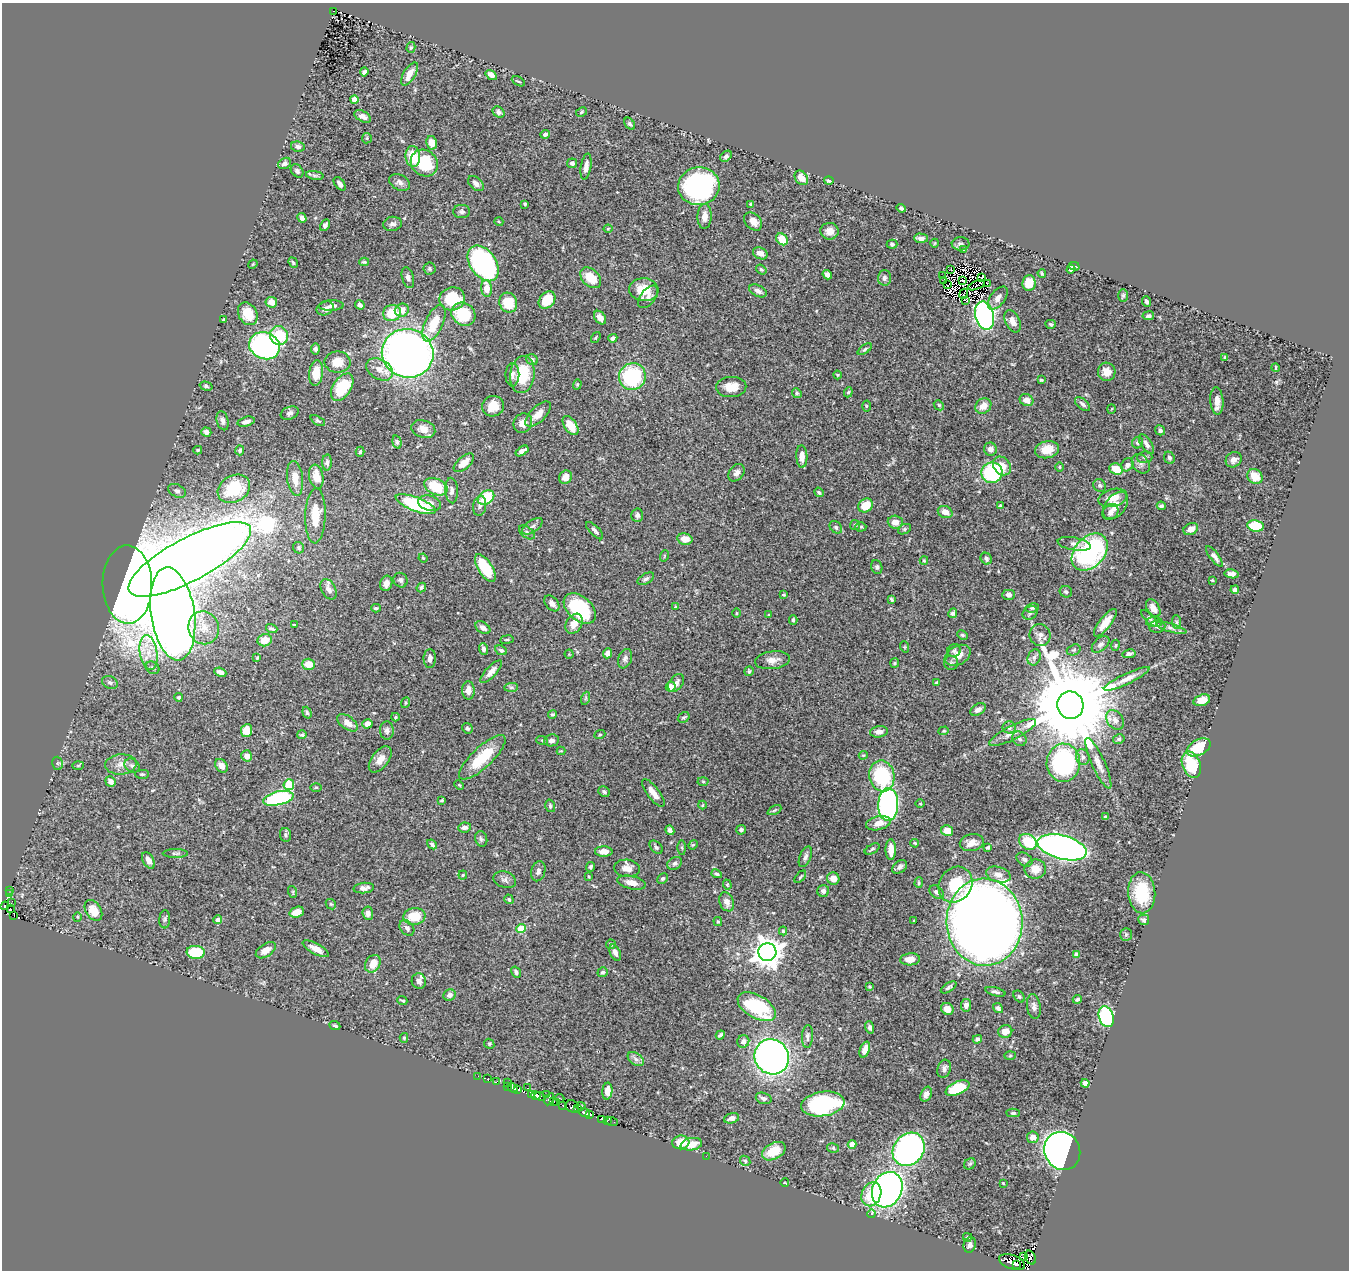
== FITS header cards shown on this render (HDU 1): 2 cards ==
NAXIS1  =                 1347
NAXIS2  =                 1268

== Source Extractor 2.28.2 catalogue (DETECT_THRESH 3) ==
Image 1347 x 1268 px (HDU 1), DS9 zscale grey, 1 PNG px = 1 image px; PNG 1351 x 1272 px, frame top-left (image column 1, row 1268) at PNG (2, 3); each listed source drawn as its Kron ellipse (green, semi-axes under 4 px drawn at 4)
Background 0.531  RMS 0.02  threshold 0.0601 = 3 sigma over >= 5 px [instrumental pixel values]
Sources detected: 519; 9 with non-positive FLUX_AUTO (blend fragments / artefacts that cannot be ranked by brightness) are neither listed nor drawn; of the other 510, the 500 brightest by FLUX_AUTO listed and drawn (10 fainter detections omitted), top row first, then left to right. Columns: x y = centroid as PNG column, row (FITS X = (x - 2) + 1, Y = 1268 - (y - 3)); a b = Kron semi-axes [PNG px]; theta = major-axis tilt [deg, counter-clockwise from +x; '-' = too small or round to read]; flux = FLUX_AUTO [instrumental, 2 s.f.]
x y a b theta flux
333 11 3 2 - 4
411 47 5 4 - 2.2
364 72 4 4 - 3.9
410 74 13 6 58 12
491 75 6 4 -34 7.3
518 81 7 3 -29 1.6
354 99 4 4 - 17
498 112 6 5 - 4.3
581 112 6 4 28 1.5
363 116 9 5 -29 5.7
630 124 7 4 -52 2.7
545 134 4 4 - 3.1
367 138 5 5 - 1.8
432 143 7 5 -78 10
298 147 7 5 -11 4.7
726 156 6 4 39 3.9
413 157 10 7 -86 35
285 163 7 5 29 4.2
424 163 14 12 -45 69
572 163 5 5 - 4.1
586 167 13 5 81 7.9
297 171 7 5 -47 4.2
315 175 9 4 -9 2.7
801 178 8 6 -52 16
829 181 5 3 - 3
400 182 11 7 -27 6.3
340 184 8 4 -52 4.9
476 184 9 6 -42 6.1
699 186 21 19 9 250
525 204 3 3 - 1.9
750 204 3 3 - 1.4
901 208 4 3 - 3
462 211 8 6 0 3.8
705 216 12 7 88 11
302 218 5 4 - 6
753 221 10 7 -46 10
499 222 4 3 - 1
393 224 9 7 10 4.8
325 225 6 4 62 4.6
608 229 4 4 - 1.4
829 231 9 8 - 8.7
921 238 7 5 -1 7
782 239 6 5 - 29
935 243 4 3 - 0.98
892 244 5 4 - 2.2
961 244 9 6 1 3.9
964 249 4 4 - 1.7
760 253 8 5 -27 9
364 262 5 3 - 1.8
293 263 5 4 - 2.1
483 263 20 13 -55 210
253 264 5 4 - 1.2
1074 266 5 3 - 3
429 268 6 6 - 2.4
1071 269 4 4 - 3.2
761 270 5 4 - 1.9
951 270 3 2 - 1.1
1042 273 4 3 - 1.5
827 275 5 4 - 6
943 276 3 2 - 3.2
408 278 11 5 -75 5.4
591 278 12 8 -45 25
884 278 8 6 88 4.3
982 278 3 2 - 1.9
944 280 3 2 - 1.5
962 281 3 2 - 2.4
987 283 2 2 - 1.6
1029 283 8 6 82 23
948 285 3 2 - 0.9
976 285 9 2 21 1.2
487 288 8 5 -84 16
644 290 14 11 -5 30
758 291 9 5 -26 5.3
964 294 5 2 - 0.92
1123 296 6 5 - 2.1
648 297 13 7 51 6.7
998 298 13 7 53 8.5
452 299 13 11 21 59
547 300 9 7 50 31
966 301 4 3 - 2.1
271 302 6 5 - 11
1146 302 5 4 - 3.5
508 303 10 8 -70 37
360 305 5 4 - 4.3
331 306 12 5 2 4.4
325 308 9 6 24 6.3
402 310 7 6 - 15
392 313 9 8 - 37
248 314 12 9 -61 28
463 314 13 11 -35 58
984 316 14 9 -76 390
1148 316 6 4 8 3.8
600 318 7 5 -53 9.5
224 320 4 3 - 2
1013 321 12 7 -65 8.8
434 323 19 9 65 35
1051 324 5 4 - 2.2
279 336 9 9 - 51
596 337 6 3 53 1.5
613 338 4 4 - 5.2
264 346 16 13 -22 280
315 349 5 4 - 3.8
865 349 8 4 34 2.4
408 353 26 24 -13 910
1225 357 4 3 - 1.7
532 360 6 5 - 4.5
337 362 13 10 -1 20
1276 368 4 2 - 1.3
380 369 14 10 -30 13
1107 372 9 9 - 15
316 373 13 7 83 23
522 374 19 12 83 51
512 375 12 7 89 5.9
837 375 4 3 - 1.5
632 376 13 13 - 110
1041 380 3 3 - 1.9
577 384 5 4 - 1.6
206 386 6 4 -16 2.1
342 387 15 9 57 50
731 387 15 10 3 20
848 392 5 4 - 2
797 393 5 4 - 1.9
1026 400 7 5 -23 10
1217 401 14 6 -86 12
1082 404 9 5 -41 4.5
939 405 5 4 - 1.7
493 406 11 10 - 21
866 406 5 3 - 1.5
983 406 8 7 - 13
1111 409 5 3 - 1.3
290 413 9 6 21 4
538 414 16 7 44 13
223 421 10 5 -76 4.4
318 421 8 3 -29 2
246 422 9 4 13 5.5
523 423 10 9 - 14
570 425 11 6 -55 27
423 429 12 8 -18 11
1160 430 5 5 - 3.9
206 432 5 4 - 5.3
397 442 7 4 -75 2.5
1138 443 6 5 - 3
1146 444 11 5 -57 5.3
990 449 6 6 - 6.1
198 450 4 3 - 2
240 450 5 4 - 2.8
1047 450 12 8 12 21
522 451 7 4 34 6.7
360 452 5 3 - 2.2
802 456 11 5 -87 12
1145 457 8 5 14 3.2
1169 458 6 5 - 3.6
1234 460 8 7 - 7
327 463 8 5 88 3.4
464 463 12 6 41 16
1141 464 10 8 -53 5.9
1127 465 7 5 52 7.2
1002 466 10 8 -48 17
1059 467 5 3 - 1.1
1116 469 7 5 -22 28
737 473 10 7 50 5.6
992 473 10 10 - 130
1255 476 8 7 - 21
316 477 12 7 -80 19
565 477 7 6 - 10
295 478 17 8 -83 18
1100 486 7 6 - 2.8
436 487 12 8 -25 48
234 489 17 13 29 57
452 490 13 6 -87 6.3
177 491 9 6 -27 4.1
819 492 5 4 - 2.5
486 497 9 6 34 51
1113 498 15 8 14 18
430 503 11 7 -14 8.1
416 504 21 7 -21 110
865 505 8 6 40 28
1116 505 16 10 51 14
480 506 10 6 81 4.5
1000 506 4 3 - 2
1161 506 4 3 - 2.5
945 512 7 6 - 9.8
1110 512 8 7 - 6.2
637 515 7 6 - 3.7
315 516 27 10 88 36
895 522 7 6 - 12
855 525 5 5 - 1.9
532 526 12 6 34 4.7
1256 526 8 5 -9 56
836 527 7 5 -46 2.9
861 527 5 4 - 2.1
905 529 7 5 27 2.4
1191 529 8 5 28 12
595 531 11 4 -45 4.2
527 532 9 5 -36 3.1
685 539 7 5 -12 16
1074 544 17 6 -10 6.8
299 548 6 5 - 2.4
1090 552 21 15 47 220
664 556 6 3 72 1.2
1214 556 12 4 -53 5.6
423 558 4 3 - 1.2
190 559 68 21 28 4100
986 559 6 5 - 3.5
924 561 4 4 - 1.6
877 567 7 5 -73 2.8
485 568 15 7 -58 52
1232 574 7 4 -8 5.3
646 579 9 5 30 3.2
400 580 7 6 - 3.6
1212 580 3 3 - 1.5
386 583 8 6 74 7.6
127 584 39 25 -89 3000
421 588 5 4 - 2.7
328 589 11 7 -61 8.6
1235 590 4 4 - 5.4
1066 592 6 5 - 3.5
783 595 4 4 - 2
1009 595 6 5 - 4.9
892 599 4 3 - 1.7
552 603 9 6 -48 6.4
676 607 4 3 - 1.2
376 608 4 3 - 1.8
1032 608 7 4 10 2.3
1153 608 10 6 -60 9.7
580 609 18 12 -40 100
736 613 5 3 - 1.3
953 613 5 4 - 2.8
1030 613 8 6 33 3.6
173 614 47 22 -82 2200
769 615 3 2 - 1.6
1149 618 11 4 -45 2.7
793 620 5 3 - 2.2
1154 622 8 5 0 3.3
1177 622 7 4 -89 2.3
1105 623 17 6 52 15
574 624 11 7 58 13
294 625 3 3 - 1.4
1157 626 8 6 6 3.3
204 628 17 15 -70 21
483 628 8 5 -35 6.8
1171 628 15 4 -16 4.8
272 629 6 3 -19 2.6
962 635 5 3 - 1.9
1040 635 11 10 - 8.3
265 640 7 6 - 16
507 640 7 3 9 1.7
1101 644 10 6 41 4.3
1115 645 5 3 - 1.2
905 647 6 3 -71 1.2
483 649 6 4 -87 4.3
501 650 6 4 -25 2.8
954 650 7 6 - 3
1074 650 7 5 19 2.2
149 653 18 8 -80 18
608 653 5 4 - 9.1
569 654 4 4 - 1.4
1129 654 7 4 8 4.1
958 655 13 9 29 16
1034 657 8 6 69 4.4
257 658 4 3 - 1.4
430 658 9 6 89 6.2
625 659 10 6 69 4.2
772 660 17 9 8 11
895 663 5 4 - 1.6
951 663 7 7 - 3.2
309 664 6 5 - 22
153 668 7 6 - 3.5
749 671 5 4 - 2.1
220 672 6 4 -22 6.4
491 672 14 5 47 10
1127 679 25 5 25 12
937 682 4 3 - 1.6
110 683 8 6 -25 4
676 683 10 6 52 6.1
511 687 7 4 1 3
671 687 5 4 - 23
468 690 9 6 -88 9.9
179 697 4 3 - 2.7
586 698 6 4 71 2
1202 700 9 5 16 12
405 703 5 3 - 1.2
1070 705 14 13 - 29000
978 709 8 5 30 6.7
307 713 6 4 -72 2.4
552 714 4 4 - 1.7
395 717 4 4 - 1.4
684 717 6 5 - 2.1
1115 720 11 8 -54 8.1
348 723 12 6 -36 12
367 724 5 4 - 11
1009 727 6 6 - 4.1
467 728 5 5 - 2.4
247 730 6 5 - 22
387 730 9 6 -87 4.4
944 731 5 4 - 1.5
879 732 9 5 8 7.3
1013 733 26 7 27 16
302 735 5 4 - 2.4
600 735 6 4 21 1.5
1019 739 8 6 -44 4.3
1119 739 6 4 12 2.3
542 740 6 3 -20 1.6
551 740 7 6 - 5.2
1199 747 13 7 28 54
561 751 4 4 - 1.3
863 755 4 4 - 1.4
247 756 5 5 - 9.6
482 757 30 10 44 52
1083 757 8 6 -67 4.6
380 759 15 8 53 12
57 763 7 5 -74 2.3
1063 763 19 16 88 200
1098 763 27 6 -65 13
121 764 16 10 5 12
78 765 6 4 2 1.4
1191 765 14 9 -69 55
132 766 8 6 -36 3.9
221 766 7 5 -53 10
142 774 7 4 0 1.7
882 776 15 12 -79 95
110 781 5 5 - 6.9
703 781 5 3 - 1.3
289 785 5 5 - 72
459 785 5 3 - 1.3
316 787 6 4 0 1.5
604 792 6 5 - 2.7
653 793 17 6 -53 13
278 798 15 6 13 140
442 800 4 3 - 1.7
920 804 5 3 - 1.1
702 805 4 4 - 1.5
888 805 16 10 87 300
550 806 6 5 - 2.3
774 810 7 4 27 1.9
1105 817 4 3 - 2.4
878 823 12 7 13 13
464 827 6 5 - 5.3
670 830 5 4 - 4.4
741 830 5 5 - 2.9
947 830 6 5 - 18
286 835 7 5 -80 2.7
481 839 8 6 -71 3.1
1028 842 9 7 -33 45
915 843 4 3 - 1.6
972 843 12 8 12 12
432 844 5 3 - 2.8
693 845 5 4 - 1.4
656 847 7 5 -46 2.8
988 847 4 3 - 2.3
1062 847 25 12 -15 630
682 848 7 4 -89 2
872 849 8 4 29 2.5
891 850 10 5 -89 16
604 852 9 5 -2 12
175 853 12 4 0 2.8
805 857 11 5 68 4.8
1024 859 8 6 -32 3.5
148 860 9 5 -61 7
675 863 8 6 32 3.6
590 867 5 4 - 2.8
900 867 8 5 40 4.2
627 868 13 8 -6 10
1035 869 11 9 -2 15
538 871 10 7 74 4.6
717 874 5 4 - 2.4
463 875 4 4 - 1.3
998 875 13 7 -16 8
589 876 3 3 - 1.4
800 877 7 3 50 1.6
663 878 6 4 43 2.7
833 879 6 6 - 12
505 880 12 8 -17 5.5
631 883 14 6 -13 12
919 883 5 4 - 1.6
727 885 5 4 - 1.4
955 885 19 16 56 50
364 888 10 5 5 6.1
10 890 3 2 - 1.1
823 891 6 6 - 4.6
293 892 6 3 -72 1.7
936 892 8 6 -36 3.8
9 893 3 2 - 2
1142 893 20 13 -87 62
509 899 5 4 - 2.2
727 902 10 7 -68 8.5
11 903 3 3 - 2.1
331 904 6 4 -44 1.8
5 906 4 3 - 35
10 908 3 3 - 52
93 910 11 7 -58 24
297 912 7 5 19 13
368 913 6 5 - 6.9
14 915 4 2 - 14
414 916 11 8 6 31
77 917 4 4 - 1.5
165 919 9 5 87 2.7
218 920 4 4 - 5.4
914 920 3 2 - 0.9
1144 920 5 5 - 3.1
718 922 4 3 - 1.6
984 922 43 38 -86 2500
407 928 8 6 -52 5.3
521 928 4 4 - 49
783 931 4 4 - 1.8
1126 934 6 5 - 2.8
611 944 5 5 - 2.4
316 949 14 5 -28 10
266 950 11 6 33 11
196 952 9 6 -3 52
615 952 8 5 -66 6
767 952 9 9 - 1800
1076 954 4 4 - 4
910 959 10 6 4 11
373 964 9 7 58 13
516 972 6 4 -58 3.3
603 972 5 4 - 2.2
419 981 8 7 - 6.1
870 987 3 3 - 1.6
949 987 9 4 32 2.9
995 992 10 4 -15 3.8
450 995 6 5 - 6.2
1019 997 7 5 -49 2.3
1077 999 4 3 - 2.7
402 1000 5 2 - 1.6
966 1005 6 5 - 6.9
757 1007 21 11 -30 88
1034 1007 12 7 -81 5.8
998 1008 5 4 - 3.6
947 1009 6 5 - 10
1106 1017 10 7 -72 160
335 1026 5 4 - 2
870 1027 6 4 -73 3.5
1005 1031 7 6 - 11
720 1035 5 3 - 2.5
807 1036 11 5 86 4.4
404 1038 5 4 - 1.8
977 1039 5 4 - 3
743 1041 6 6 - 5.6
489 1044 5 4 - 1.7
865 1049 8 4 68 10
1010 1056 5 3 - 1.4
772 1057 18 17 - 600
636 1059 9 6 -36 5.2
944 1069 9 6 73 5.3
478 1076 2 2 - 2.9
488 1079 3 3 - 13
497 1081 4 2 - 11
507 1082 2 2 - 2.7
1085 1083 4 4 - 12
507 1086 3 2 - 3.1
513 1088 5 3 - 55
528 1088 2 2 - 1.4
957 1088 13 6 24 68
517 1089 4 3 - 14
607 1091 8 5 85 10
531 1094 4 3 - 29
547 1094 3 2 - 3.7
926 1094 8 5 67 6.1
536 1096 4 3 - 8
540 1096 5 3 - 8.7
560 1098 4 2 - 5.4
764 1098 8 5 -18 4.5
549 1099 6 4 63 37
554 1101 4 2 - 4.9
557 1103 2 2 - 6.2
823 1104 22 12 9 170
563 1105 3 2 - 2.4
572 1106 7 6 - 4.7
581 1106 4 2 - 7.9
577 1108 3 2 - 3.1
584 1112 6 4 -15 52
1013 1113 6 4 2 2.2
590 1114 4 3 - 25
731 1118 7 5 16 6.2
601 1119 3 2 - 14
607 1121 4 2 - 1.9
612 1121 6 2 -19 6.5
1033 1137 6 5 - 11
681 1142 8 7 - 24
691 1144 11 6 10 17
852 1144 4 4 - 13
833 1148 6 4 -13 1.9
909 1149 18 15 51 450
774 1151 13 8 28 27
1062 1151 19 17 -62 970
706 1156 2 2 - 36
745 1161 6 4 -47 1.9
970 1164 6 5 - 2.3
785 1183 4 2 - 0.94
1003 1183 3 2 - 1
887 1190 18 14 63 510
871 1194 12 9 67 39
872 1214 4 3 - 5.1
967 1237 4 3 - 1.4
970 1245 8 6 73 4.5
1023 1257 4 3 - 34
1030 1258 7 5 -62 18
1012 1262 13 7 -20 59
1017 1264 4 3 - 55
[10 fainter detections neither listed nor drawn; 9 non-positive-flux detections neither listed nor drawn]